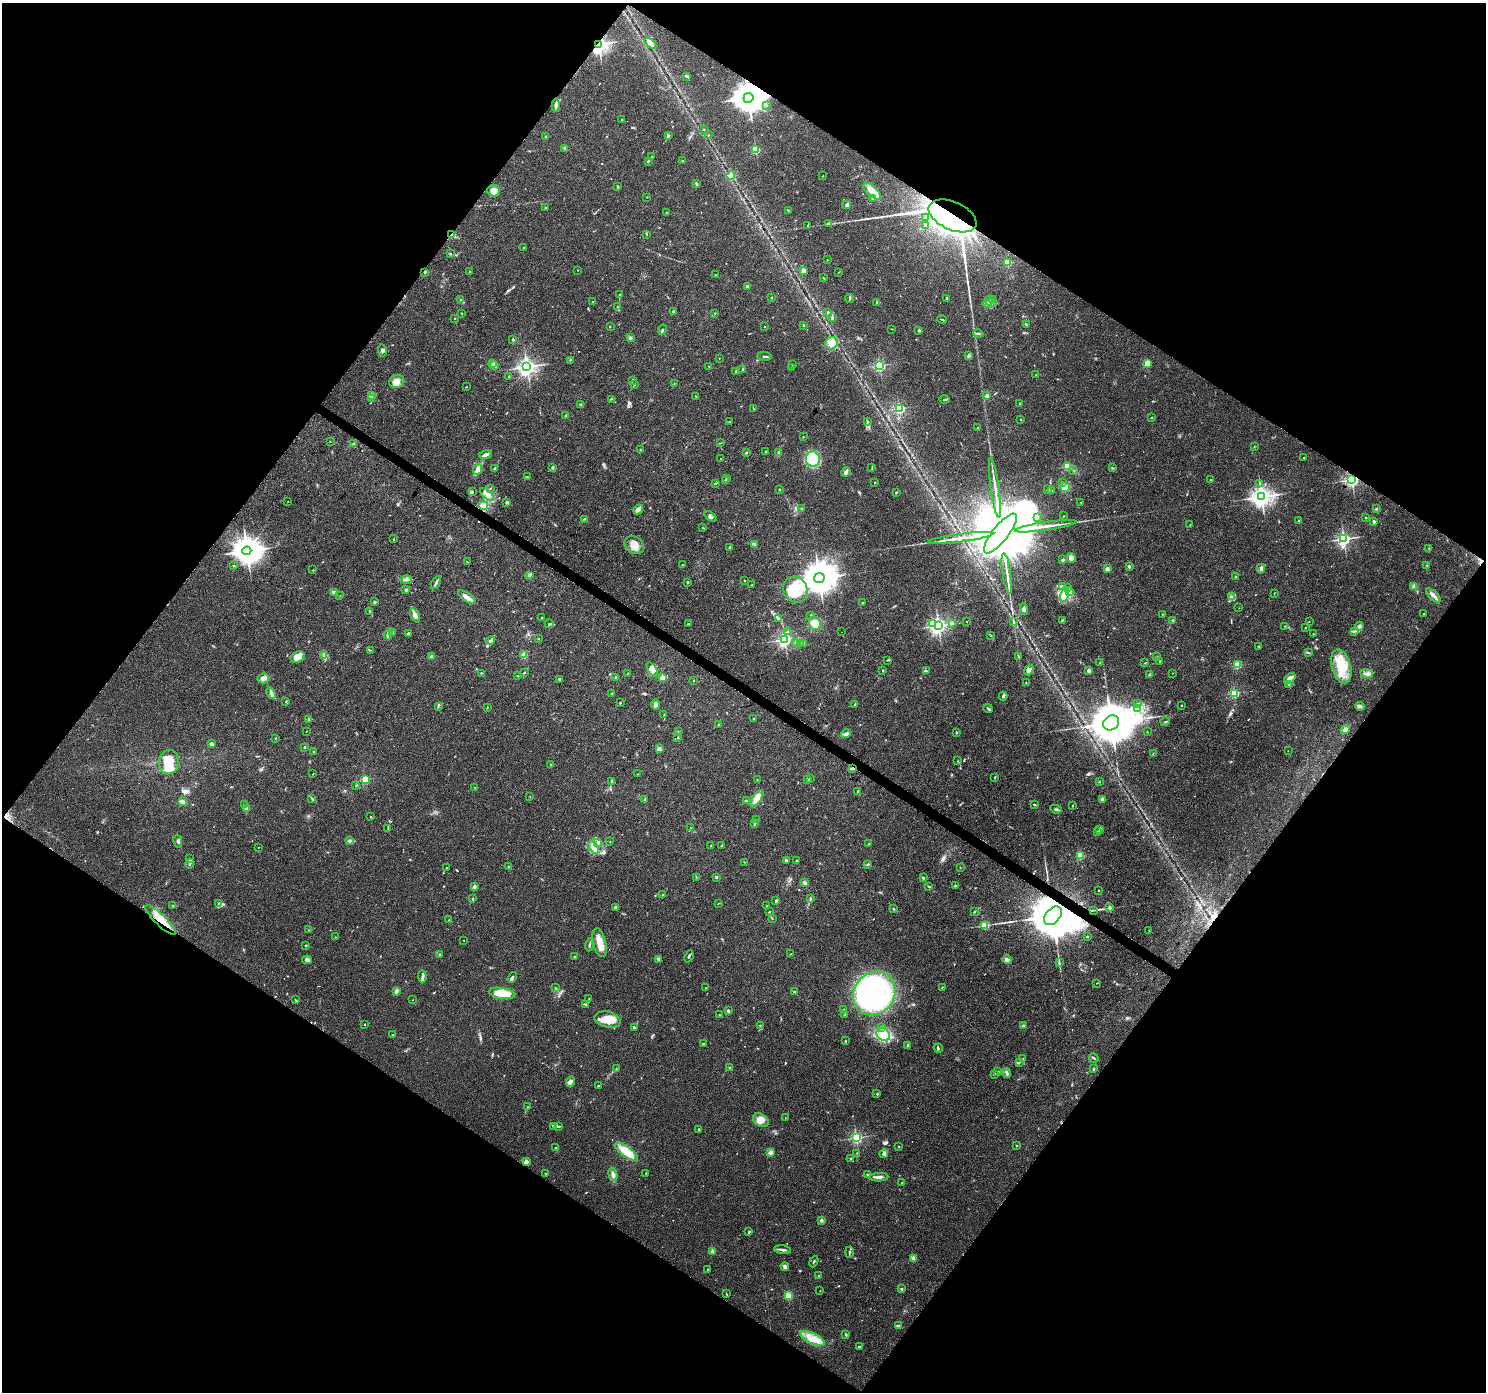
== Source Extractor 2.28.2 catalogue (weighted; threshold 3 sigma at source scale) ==
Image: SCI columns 1-5933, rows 185-5742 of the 5942 x 5993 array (HDU 1 of 3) = the unmasked area's bounding box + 8 px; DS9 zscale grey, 4 x 4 block average (1 PNG px = mean of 4 x 4 image px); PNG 1488 x 1394 px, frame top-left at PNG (2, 3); each listed source drawn as its Kron ellipse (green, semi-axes under 4 px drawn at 4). Shown black and unused: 49% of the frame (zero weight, under 3 of 4 exposures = <1% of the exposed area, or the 3 px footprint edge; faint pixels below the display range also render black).
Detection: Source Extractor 2.28.2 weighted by HDU 2 'WHT'. Background 0.0446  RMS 0.0036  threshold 0.016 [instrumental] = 3 sigma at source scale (4.5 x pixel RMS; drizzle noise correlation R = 1.50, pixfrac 1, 0.0396/0.0396 arcsec/px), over >= 5 px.
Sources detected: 651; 2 too faint to see at this stretch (4 x 4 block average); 8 inside a brighter object's white glare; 2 cosmic-ray / hot-pixel residue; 3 long thin detections or spike segments (spike, bleed or trail) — neither listed nor drawn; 9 coinciding with a brighter row at this scale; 25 inside a brighter listed object's ellipse — not listed separately; of the other 602, all 500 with FLUX_AUTO >= 0.714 (the completeness limit of this list) listed and drawn (102 fainter detections not listed), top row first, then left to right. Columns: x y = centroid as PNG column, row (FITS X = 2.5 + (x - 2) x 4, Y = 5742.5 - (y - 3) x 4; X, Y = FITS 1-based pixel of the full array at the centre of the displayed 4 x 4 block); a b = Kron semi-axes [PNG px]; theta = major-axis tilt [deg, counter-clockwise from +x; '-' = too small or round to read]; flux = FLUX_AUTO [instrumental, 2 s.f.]
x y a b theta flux
650 43 7 4 -37 8.7
599 44 2 2 - 1100
687 76 4 2 - 3.6
748 98 5 5 - 4700
556 105 6 3 -87 5.2
767 106 2 2 - 0.9
621 119 2 2 - 0.96
704 130 3 2 - 1.7
709 135 2 2 - 0.93
546 136 2 2 - 1.6
668 136 3 2 - 2
565 148 3 3 - 3.3
756 150 2 2 - 160
652 156 2 2 - 1
682 160 2 2 - 1
648 161 3 2 - 2
731 175 4 3 - 8.4
823 176 2 2 - 0.95
696 184 3 2 - 2.9
618 186 3 2 - 1.5
494 191 6 5 - 13
872 191 11 5 -44 32
647 197 2 2 - 1
872 199 3 2 - 1.3
847 205 4 4 - 6.4
545 208 2 2 - 2.2
788 211 3 2 - 1.2
666 212 2 2 - 1.6
952 216 25 14 -24 790
926 218 2 2 - 8.6
828 223 4 2 - 2.3
808 225 3 2 - 2.8
925 225 2 2 - 2.3
647 234 3 2 - 1
452 235 2 2 - 33
523 247 2 2 - 2
450 254 3 2 - 1.6
827 260 2 2 - 2.1
1007 263 2 2 - 110
578 270 2 2 - 1.5
803 271 2 2 - 36
425 272 3 2 - 1.5
470 272 2 2 - 4.1
839 272 3 2 - 1
716 275 2 2 - 1.1
823 278 2 2 - 1.2
747 287 2 2 - 16
619 295 4 2 - 1.6
771 297 2 2 - 6.1
850 298 4 2 - 2.3
947 298 2 2 - 0.92
993 299 4 3 - 3.1
461 300 3 2 - 1.8
593 301 2 2 - 2.1
989 301 4 2 - 3
877 302 2 2 - 5.1
989 303 7 2 4 5.9
617 307 2 2 - 1.3
673 311 2 2 - 4.4
462 313 2 2 - 0.83
715 313 2 2 - 1.4
828 313 3 2 - 2.6
455 318 2 2 - 2.3
832 318 4 2 - 2.7
942 320 5 2 - 2.2
804 325 3 2 - 1.8
1027 325 2 2 - 0.74
764 326 2 2 - 1.3
610 327 3 2 - 1.1
662 329 5 2 - 2.8
892 329 2 2 - 0.73
919 330 2 2 - 9.8
978 333 4 2 - 3.7
630 337 2 2 - 1.2
513 340 2 2 - 2.5
832 343 6 5 - 14
382 350 6 3 -79 4.4
765 356 7 2 -6 3.7
969 356 2 2 - 17
719 358 2 2 - 1.1
570 360 3 2 - 1
1147 363 2 2 - 76
492 364 2 2 - 76
792 365 2 2 - 1
880 365 2 2 - 320
494 366 2 2 - 16
708 366 2 2 - 0.85
527 367 3 3 - 1100
791 368 2 2 - 1
743 370 2 2 - 12
735 372 2 2 - 1.3
1036 375 2 2 - 2.8
509 376 2 2 - 4.6
632 381 3 2 - 1.9
397 382 8 6 19 16
674 383 2 2 - 0.77
634 385 2 2 - 0.81
466 387 3 2 - 0.92
372 396 2 2 - 0.98
696 396 2 2 - 1.1
987 396 2 2 - 26
371 399 3 2 - 2
611 399 2 2 - 1.3
944 399 5 2 - 3.3
1020 404 2 2 - 2.7
581 405 3 2 - 2.9
753 408 2 2 - 1
899 408 2 2 - 330
566 416 2 2 - 14
1152 417 2 2 - 2.6
1021 419 2 2 - 0.78
730 422 2 2 - 0.74
867 422 3 2 - 2.2
977 427 2 2 - 1.6
803 437 2 2 - 1.7
330 441 2 2 - 1.4
353 443 3 2 - 2.4
720 443 2 2 - 0.92
1254 447 2 2 - 0.96
640 450 2 2 - 1.1
766 451 2 2 - 4.2
779 452 3 2 - 2.1
746 453 2 2 - 8.2
486 454 6 2 17 8.9
1304 457 2 2 - 1.6
721 459 2 2 - 0.83
813 459 7 7 - 95
1067 466 2 2 - 140
553 468 3 2 - 2.7
872 468 3 2 - 1.2
1112 468 3 2 - 1.6
494 469 3 2 - 3
477 470 5 3 - 17
1074 471 3 2 - 1.1
846 472 5 2 - 8.9
527 477 2 2 - 1.2
726 478 2 2 - 1.3
725 480 3 2 - 1.4
1210 480 2 2 - 1.1
1352 480 2 2 - 620
875 482 2 2 - 1.3
716 483 2 2 - 1.1
1063 483 3 3 - 3.1
1260 484 2 2 - 0.92
1065 487 5 4 - 20
490 488 2 2 - 1
995 488 30 2 -82 18
779 490 2 2 - 4.2
1048 490 3 2 - 4
1052 490 2 2 - 1.6
472 492 3 2 - 1.2
896 492 2 2 - 1.7
487 494 8 4 -41 12
1261 497 3 3 - 1600
288 502 2 2 - 1.4
507 502 3 2 - 3.9
1081 502 2 2 - 0.93
483 506 5 3 - 5.9
802 509 3 2 - 1.8
1376 509 2 2 - 2.1
638 510 5 3 - 6.9
711 516 7 3 -35 5.5
1064 516 2 2 - 0.73
1038 517 2 2 - 0.88
1366 518 2 2 - 2
584 519 3 2 - 1.7
1298 521 2 2 - 6.1
1374 522 2 2 - 4.3
1190 525 2 2 - 0.74
1046 526 31 2 8 24
703 528 2 2 - 1
1000 533 24 8 52 54000
960 538 33 2 8 26
394 539 3 2 - 1.2
1344 539 2 2 - 580
754 544 3 2 - 2.9
634 545 10 8 -36 23
729 547 3 2 - 2.4
1429 548 2 2 - 1.1
247 551 4 4 - 3300
1071 558 5 3 - 17
1063 560 2 2 - 5.7
467 562 3 2 - 1
682 565 2 2 - 0.9
234 566 2 2 - 5.5
1427 566 3 2 - 1.3
1129 567 2 2 - 17
1107 569 2 2 - 29
1261 569 5 2 - 3.7
313 570 2 2 - 0.87
1007 573 20 2 -82 14
530 576 4 2 - 1.7
1236 577 2 2 - 1.7
819 578 5 5 - 4800
407 580 5 3 - 5
744 580 2 2 - 1.1
688 582 3 2 - 1.5
436 583 7 2 59 4.4
751 585 3 2 - 0.95
1062 586 3 2 - 2.6
1414 586 3 2 - 8.5
1068 588 2 2 - 1.4
405 590 3 2 - 2.1
795 590 13 12 - 70
1070 592 3 2 - 1.7
334 593 4 3 - 5.6
1274 593 3 2 - 0.74
1064 595 7 4 79 12
1433 595 9 3 -44 9.7
340 596 2 2 - 0.77
467 597 10 3 -34 15
1231 597 4 3 - 4.3
374 602 2 2 - 3.4
862 603 2 2 - 3.9
1239 608 2 2 - 0.94
1024 609 6 2 -86 6.6
370 611 3 2 - 2.3
1162 614 3 2 - 0.86
1424 614 2 2 - 0.91
415 615 7 4 -65 12
811 615 3 2 - 1.8
542 618 3 2 - 1.3
779 619 2 2 - 0.77
1062 620 2 2 - 1.4
1173 620 3 2 - 1.9
1013 621 2 2 - 1.1
967 622 2 2 - 1
1309 622 2 2 - 0.82
933 623 3 2 - 36
952 623 4 2 - 2.4
549 624 4 2 - 1.5
688 624 2 2 - 1.5
815 624 7 5 -55 26
938 626 2 2 - 840
1285 626 3 2 - 1.4
1359 627 4 2 - 3.9
1305 628 2 2 - 0.91
1355 631 3 2 - 1.9
392 632 2 2 - 2.3
788 632 4 2 - 3.1
842 632 2 2 - 0.95
408 633 4 2 - 3.4
388 634 5 2 - 5.1
1313 634 2 2 - 0.8
991 635 2 2 - 1.2
538 639 2 2 - 1.1
785 639 2 2 - 600
490 640 5 3 - 4.4
795 642 3 2 - 1.7
800 643 2 2 - 2.2
803 644 2 2 - 1.1
1258 646 3 2 - 1.6
370 650 3 2 - 1.2
1309 653 2 2 - 1.3
524 655 2 2 - 72
324 656 2 2 - 2
297 657 7 5 27 34
431 657 2 2 - 28
1018 657 3 2 - 2.1
1157 657 3 2 - 1.2
888 660 2 2 - 1.3
1160 661 2 2 - 3.1
1099 663 3 2 - 0.97
1145 663 2 2 - 0.85
1237 665 2 2 - 130
1341 666 17 9 -74 53
652 670 7 4 -62 11
1029 670 5 3 - 7.2
1089 670 2 2 - 28
883 671 3 2 - 1.5
926 671 2 2 - 0.97
481 673 3 2 - 1.1
524 673 4 2 - 1.5
628 673 2 2 - 1
1173 673 2 2 - 0.82
1367 673 6 3 -9 7
1150 675 2 2 - 17
518 676 2 2 - 0.79
616 677 2 2 - 9.1
263 678 6 5 - 8.5
662 678 2 2 - 56
1290 678 7 4 40 6.8
560 679 3 2 - 2.7
694 680 2 2 - 0.94
1026 683 2 2 - 0.81
1289 685 4 2 - 2.7
271 693 6 3 -63 6.9
612 693 2 2 - 1
1234 693 2 2 - 210
1003 696 4 3 - 3.5
286 702 3 2 - 1.4
620 703 2 2 - 1.9
1138 703 2 2 - 0.87
656 704 5 3 - 8.2
855 704 2 2 - 5.5
1181 705 2 2 - 2.9
438 706 2 2 - 1.6
1360 706 5 3 - 5.2
487 707 3 2 - 0.94
988 708 4 2 - 2.6
1137 709 2 2 - 0.83
664 714 2 2 - 0.99
308 719 2 2 - 2.1
753 719 2 2 - 0.96
1165 722 4 2 - 1.1
1111 723 8 7 - 14000
718 724 2 2 - 1.7
1345 730 5 3 - 11
306 731 2 2 - 1.1
678 731 2 2 - 0.75
1147 732 2 2 - 1.7
957 733 2 2 - 0.89
846 734 5 3 - 5.1
275 738 2 2 - 1
678 738 2 2 - 1.4
211 744 2 2 - 22
305 747 2 2 - 6.2
659 749 2 2 - 33
1288 751 2 2 - 0.99
314 752 2 2 - 5.6
1153 753 2 2 - 0.9
958 761 2 2 - 1.1
169 762 12 10 80 41
551 765 2 2 - 7.3
852 768 4 2 - 3.3
313 774 2 2 - 0.73
638 774 3 2 - 0.87
995 777 4 2 - 1.4
810 778 3 2 - 1.4
807 779 2 2 - 1.2
365 780 2 2 - 170
757 780 2 2 - 0.8
612 781 3 2 - 2.2
1099 782 2 2 - 0.97
356 786 2 2 - 0.88
475 787 2 2 - 0.87
857 791 2 2 - 1
530 797 2 2 - 0.81
757 798 9 4 56 35
312 799 3 2 - 1.5
1102 799 2 2 - 35
644 800 2 2 - 1.3
747 801 4 2 - 4.2
182 802 4 2 - 7.6
1034 804 4 2 - 1.5
244 805 2 2 - 3.1
1072 806 2 2 - 1.1
246 808 2 2 - 39
1056 809 6 2 -11 3.4
371 816 2 2 - 1.2
756 820 2 2 - 1.1
755 824 2 2 - 0.87
388 828 2 2 - 1.1
690 828 3 2 - 1
1100 830 4 3 - 5.1
1098 832 3 3 - 3.1
349 840 4 3 - 4.7
178 841 6 4 -77 5.4
610 842 2 2 - 1
597 843 3 2 - 1.8
869 844 2 2 - 0.77
722 845 2 2 - 0.88
711 846 2 2 - 0.99
593 847 7 3 -63 11
258 848 2 2 - 0.76
1080 856 2 2 - 110
189 859 2 2 - 2.2
786 861 3 2 - 2.4
796 861 3 2 - 1.5
744 862 2 2 - 0.93
190 864 5 2 - 3.8
868 864 4 2 - 2.2
508 866 2 2 - 1.6
446 868 2 2 - 1.3
960 868 2 2 - 0.96
696 877 3 2 - 1.1
716 877 2 2 - 10
923 878 3 2 - 2.7
805 883 2 2 - 2.3
955 886 2 2 - 16
474 887 2 2 - 23
929 887 3 2 - 2
1099 890 2 2 - 1.5
662 895 2 2 - 7.7
810 898 2 2 - 1.2
473 899 3 2 - 1.8
776 901 3 2 - 2.9
218 903 3 2 - 1.1
718 904 3 2 - 0.89
173 906 2 2 - 0.9
767 906 2 2 - 0.87
616 907 3 2 - 4.6
1109 908 4 3 - 3.5
893 909 2 2 - 1.8
1093 910 2 2 - 1
974 911 3 2 - 2.1
769 912 2 2 - 1.3
1053 916 11 7 48 24000
772 919 2 2 - 0.71
161 920 20 5 -44 39
449 920 2 2 - 3.2
985 925 2 2 - 130
309 930 2 2 - 0.72
1149 930 2 2 - 0.83
1087 936 2 2 - 3.7
335 937 2 2 - 0.85
463 940 2 2 - 0.89
599 943 15 6 -77 26
306 945 2 2 - 1.6
590 945 7 2 78 3.8
440 954 2 2 - 4.3
791 954 2 2 - 0.89
689 956 6 2 65 3.1
574 957 2 2 - 4.1
307 960 5 4 - 6.4
658 960 2 2 - 1.1
1007 960 4 3 - 8.7
1059 963 3 2 - 2.2
422 976 6 3 -83 5
512 977 5 3 - 4.3
1097 983 2 2 - 0.83
942 987 2 2 - 1.2
555 988 2 2 - 1.6
706 988 2 2 - 1
396 991 4 3 - 4.8
794 992 2 2 - 14
502 993 13 5 -8 49
874 993 23 20 49 560
589 999 3 2 - 0.98
295 1000 2 2 - 1
412 1000 2 2 - 0.83
586 1005 4 2 - 3.4
843 1009 2 2 - 1.4
728 1011 2 2 - 16
719 1014 2 2 - 0.72
845 1014 2 2 - 0.92
608 1019 13 8 -13 27
364 1024 2 2 - 1.7
760 1025 2 2 - 2.4
1023 1026 2 2 - 16
634 1027 3 2 - 2.6
882 1027 2 2 - 1.5
883 1034 7 5 -33 20
393 1035 2 2 - 0.86
846 1041 2 2 - 0.79
703 1044 3 2 - 1.4
908 1045 2 2 - 9.7
938 1048 4 2 - 2.1
1023 1058 2 2 - 1.2
1094 1058 5 2 - 2.3
1019 1062 3 2 - 1.9
730 1068 3 2 - 2.5
616 1069 2 2 - 1.2
1093 1069 2 2 - 2.2
998 1071 2 2 - 0.95
1006 1073 5 3 - 4.6
995 1074 2 2 - 12
571 1081 5 3 - 4.3
598 1086 2 2 - 2.1
877 1094 2 2 - 3.8
528 1107 2 2 - 0.75
785 1118 2 2 - 0.98
761 1120 9 6 -34 16
553 1126 2 2 - 1.5
558 1127 2 2 - 1.1
698 1129 2 2 - 3.1
856 1138 2 2 - 400
899 1146 2 2 - 1.1
1017 1146 2 2 - 0.83
556 1148 3 2 - 1.5
626 1152 14 5 -36 56
770 1152 2 2 - 35
857 1153 2 2 - 1.7
884 1153 4 3 - 6.7
851 1158 2 2 - 3.2
526 1162 3 3 - 8.6
545 1173 2 2 - 1
646 1173 4 2 - 1
867 1174 3 2 - 1.5
613 1175 7 3 -75 8.3
879 1177 9 2 2 7.4
902 1183 2 2 - 0.92
821 1220 2 2 - 20
749 1232 4 2 - 2.8
782 1250 8 2 -8 6.2
712 1251 2 2 - 35
849 1252 5 2 - 2.6
913 1258 2 2 - 27
814 1261 6 2 66 2.4
785 1267 4 3 - 6.2
707 1269 2 2 - 1.2
819 1276 2 2 - 1.2
901 1289 2 2 - 2.1
820 1291 2 2 - 0.74
726 1294 3 2 - 1.2
788 1296 2 2 - 120
898 1326 3 3 - 3.5
846 1334 3 2 - 2.1
812 1338 13 5 -26 25
859 1346 3 2 - 1.7
Overlapping masked pixels (flux is a lower limit): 8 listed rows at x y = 599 44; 748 98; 952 216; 452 235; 1352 480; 852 768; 1053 916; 161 920
Diffuse or blended objects may show on this block-average render without a row.